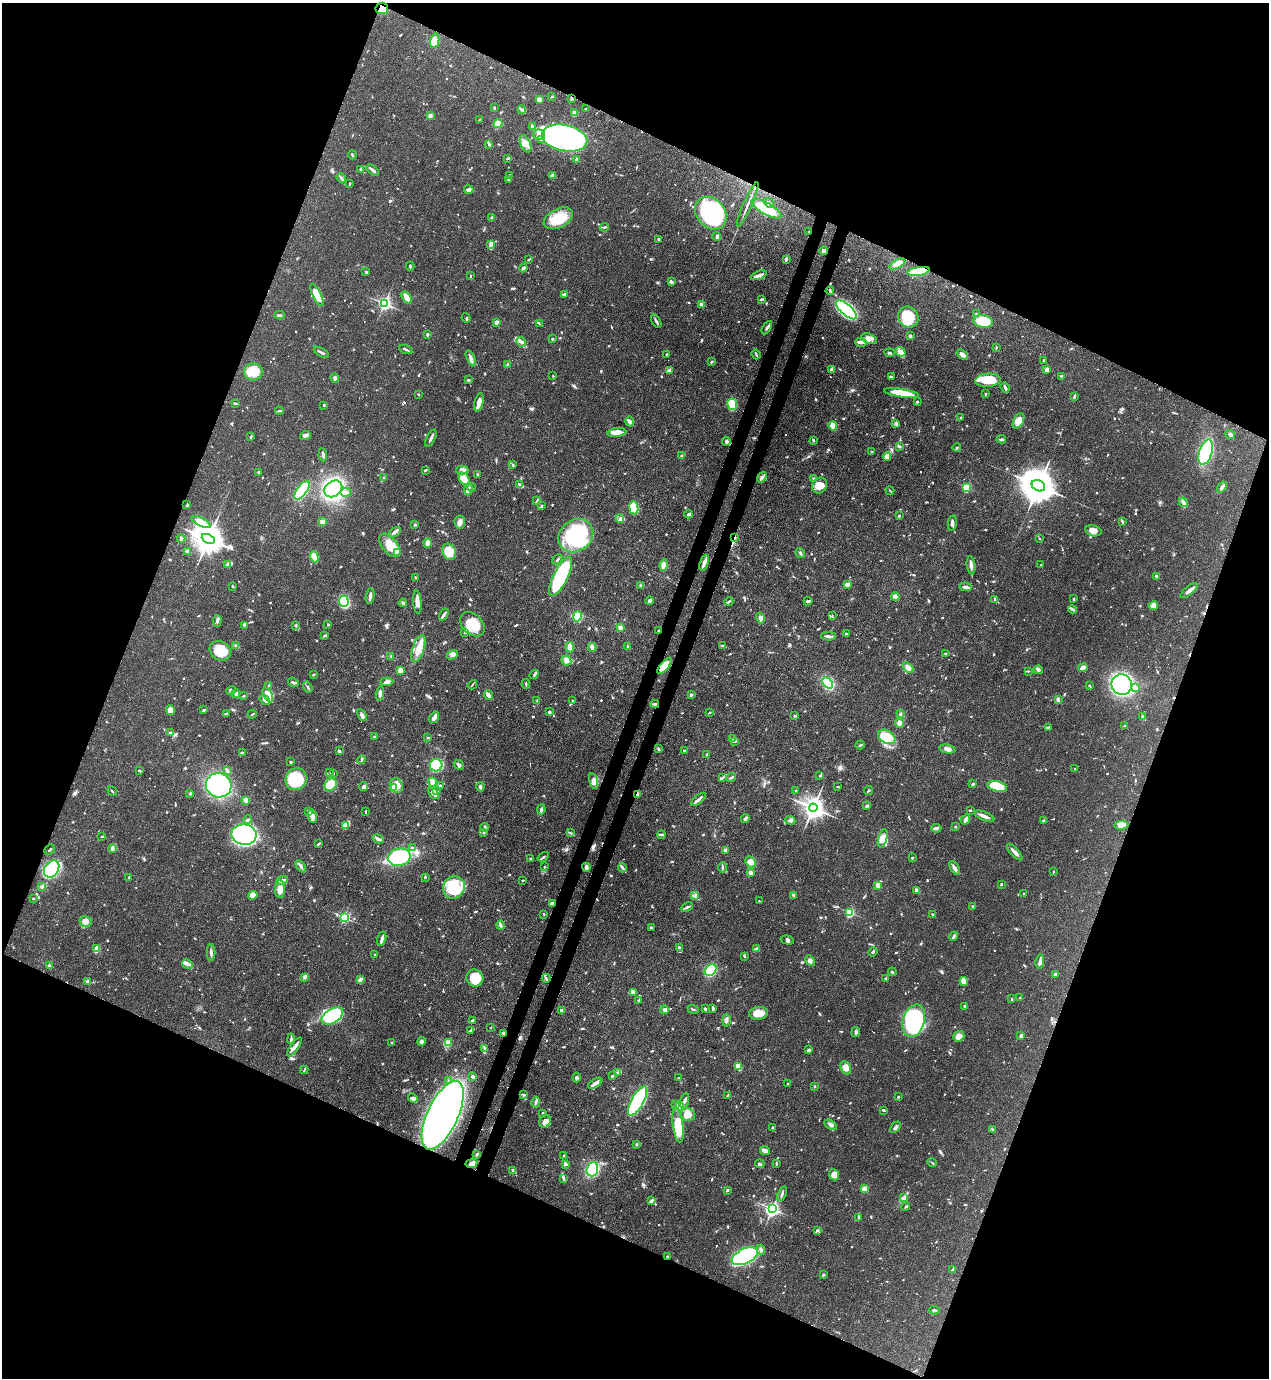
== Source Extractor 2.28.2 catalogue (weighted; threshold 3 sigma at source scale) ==
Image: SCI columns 225-5290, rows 40-5541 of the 5643 x 5583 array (HDU 1 of 3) = the unmasked area's bounding box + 8 px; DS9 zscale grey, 4 x 4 block average (1 PNG px = mean of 4 x 4 image px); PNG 1271 x 1380 px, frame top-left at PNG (2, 3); each listed source drawn as its Kron ellipse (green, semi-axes under 4 px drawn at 4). Shown black and unused: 44% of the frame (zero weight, under 3 of 4 exposures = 7% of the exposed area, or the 3 px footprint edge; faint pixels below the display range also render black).
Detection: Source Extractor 2.28.2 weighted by HDU 2 'WHT'. Background 0.07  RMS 0.0036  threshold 0.016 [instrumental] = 3 sigma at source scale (4.5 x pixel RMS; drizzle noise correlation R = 1.50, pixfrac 1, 0.05/0.05 arcsec/px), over >= 5 px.
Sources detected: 1199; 4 too faint to see at this stretch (4 x 4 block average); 9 inside a brighter object's white glare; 11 cosmic-ray / hot-pixel residue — neither listed nor drawn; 34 coinciding with a brighter row at this scale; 68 inside a brighter listed object's ellipse — not listed separately; of the other 1073, all 500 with FLUX_AUTO >= 1.93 (the completeness limit of this list) listed and drawn (573 fainter detections not listed), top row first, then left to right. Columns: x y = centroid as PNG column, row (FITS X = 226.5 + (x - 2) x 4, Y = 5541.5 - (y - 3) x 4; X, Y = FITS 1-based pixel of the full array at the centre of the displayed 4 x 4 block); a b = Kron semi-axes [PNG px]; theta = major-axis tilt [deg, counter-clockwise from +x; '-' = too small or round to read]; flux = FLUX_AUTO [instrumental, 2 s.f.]
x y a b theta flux
382 8 6 5 - 24
435 41 7 4 79 43
552 96 2 2 - 2.3
539 99 4 3 - 7.8
572 99 2 2 - 2
494 108 3 2 - 2
586 109 3 2 - 3.4
522 110 4 3 - 4.3
574 113 2 2 - 60
430 115 4 3 - 7.7
480 120 3 2 - 4.2
498 124 4 4 - 20
532 127 3 2 - 6.6
539 134 6 5 - 11
565 138 23 13 -12 820
542 139 4 3 - 4.4
526 144 9 5 -67 15
489 145 3 2 - 2.2
352 155 4 2 - 3
508 158 4 2 - 3.3
577 160 4 3 - 5.2
360 170 2 2 - 2
373 170 7 2 -40 8.2
509 175 4 2 - 2.8
553 175 4 3 - 6.9
341 178 5 2 - 3.6
509 179 4 2 - 2.5
350 184 3 2 - 2.2
469 190 5 3 - 7.1
769 203 6 2 -37 5.3
748 204 24 2 66 11
766 209 17 6 -29 82
711 213 18 14 -49 340
492 218 4 3 - 3.5
558 218 16 9 26 65
605 227 4 2 - 3.2
809 232 2 2 - 2.2
717 237 4 3 - 6.4
658 239 2 2 - 2.9
491 244 4 3 - 4.8
823 251 4 3 - 7.4
786 259 4 2 - 4.5
528 260 3 2 - 2
897 264 8 3 28 37
410 266 4 2 - 2.9
523 268 4 2 - 5.8
919 271 11 4 9 120
366 272 3 2 - 2.6
759 275 8 2 19 9.7
470 276 3 2 - 2
671 282 3 2 - 8.3
830 291 4 2 - 2.8
564 294 4 2 - 3.8
317 295 12 3 -64 42
407 297 7 3 -56 18
761 299 4 2 - 3.4
384 303 2 2 - 560
701 304 2 2 - 25
846 310 13 5 -40 250
976 314 3 2 - 2.2
280 315 5 2 - 4.2
908 317 11 9 -49 98
466 318 5 2 - 3
656 321 7 2 -59 4.7
983 321 10 6 -8 81
497 322 2 2 - 31
539 324 3 2 - 2
767 328 7 2 59 4.2
427 335 3 2 - 2.6
910 336 4 3 - 2.9
552 339 2 2 - 4.6
869 339 8 5 -18 13
521 342 5 3 - 5.9
861 342 6 2 -3 11
996 347 3 2 - 2.1
406 350 7 2 -20 3.7
321 352 8 2 -29 4.8
900 352 5 3 - 15
889 353 5 2 - 3.1
667 354 2 2 - 4.2
756 354 5 2 - 2.5
962 355 6 3 -38 12
471 358 8 2 -65 6.4
1044 360 3 2 - 2.3
711 362 3 2 - 2.7
507 365 3 2 - 3.1
832 370 4 3 - 9.5
1047 370 3 2 - 9.6
669 371 3 2 - 12
253 372 9 8 - 57
553 376 2 2 - 2.2
892 376 4 2 - 2.2
1061 376 3 2 - 2.9
335 378 4 3 - 7.3
468 380 4 2 - 2.4
988 380 13 6 4 64
1005 387 5 2 - 6.3
901 393 17 4 -9 57
418 394 2 2 - 2
985 394 2 2 - 2
1074 397 3 2 - 2.9
479 402 9 3 76 16
917 402 2 2 - 3.5
235 403 4 2 - 4.1
732 404 6 5 - 67
324 405 2 2 - 2.7
279 411 4 2 - 3.2
961 418 2 2 - 2.5
630 421 5 3 - 6.1
1018 421 8 5 61 26
896 423 4 2 - 3.1
833 426 4 3 - 24
617 432 9 3 7 21
1230 435 5 3 - 4.5
305 436 5 3 - 5.5
251 437 4 2 - 2.5
431 438 9 2 63 5.8
1001 439 5 2 - 3.8
813 440 3 2 - 3
726 441 4 3 - 3.8
899 446 4 3 - 3
957 448 4 2 - 2.9
872 452 3 2 - 2.5
1206 452 13 6 72 180
323 455 6 2 -82 5.2
682 456 4 2 - 2.4
887 457 4 3 - 17
513 465 3 2 - 2.6
425 470 4 2 - 2.3
462 470 6 4 -1 9.3
259 472 3 2 - 2.7
478 475 3 2 - 2.4
762 477 6 3 55 7.1
383 478 3 2 - 1.9
464 479 7 4 -55 30
813 479 4 2 - 2.4
520 484 4 3 - 4.1
820 485 8 7 - 29
1038 486 7 5 -28 7200
472 487 4 2 - 2.3
967 487 2 2 - 180
1222 487 6 3 56 7.5
333 489 10 7 38 400
468 489 5 2 - 4.7
302 490 11 5 53 190
890 491 4 2 - 1.9
346 492 5 3 - 6.8
537 501 4 2 - 2.3
1183 502 5 4 - 6.1
187 505 3 2 - 3.1
542 505 2 2 - 2.2
634 508 6 4 -81 65
688 514 4 3 - 3.7
899 516 3 2 - 2.5
620 518 4 2 - 4.5
1122 521 4 3 - 2.9
201 522 10 4 -27 21
322 522 4 3 - 9.8
460 522 6 5 - 11
952 523 8 2 80 6.5
415 525 3 2 - 2.1
1093 531 8 5 -13 15
394 532 7 3 33 6
576 536 18 15 37 220
735 537 3 2 - 2.2
1039 538 3 2 - 2
181 539 4 3 - 4.9
208 539 7 4 -25 5200
428 543 4 3 - 17
390 545 14 7 -50 41
188 551 4 2 - 2.5
397 552 2 2 - 50
449 552 8 6 -63 39
800 553 5 2 - 3.9
314 557 6 3 -69 19
557 559 5 2 - 3
704 562 8 3 69 13
227 565 4 3 - 5.9
664 565 6 3 78 15
971 565 9 2 -82 14
1041 565 2 2 - 2.5
561 576 21 7 64 290
1156 576 3 2 - 4.4
415 577 2 2 - 2.3
847 584 3 3 - 11
233 586 2 2 - 2.7
641 586 3 2 - 5.6
966 587 6 3 -8 7.1
1189 591 10 3 40 9.6
370 596 8 2 81 11
895 596 4 4 - 5
995 599 3 2 - 3.8
1074 599 2 2 - 3.5
344 601 5 5 - 160
650 601 4 2 - 10
729 601 4 2 - 3.9
808 601 4 2 - 5.5
417 602 11 3 -85 18
403 603 4 2 - 5.2
1153 606 5 4 - 17
1073 609 4 2 - 3.4
444 614 6 2 61 5.4
577 616 5 4 - 29
832 616 4 2 - 2.2
760 618 5 3 - 6
217 621 6 3 85 6.1
328 624 2 2 - 2.3
472 624 14 10 -44 52
244 625 3 2 - 2.9
296 625 2 2 - 3.6
620 627 2 2 - 15
658 631 2 2 - 2.2
465 632 2 2 - 2.3
846 634 3 2 - 2
325 636 3 2 - 2.4
829 636 7 2 0 6.6
723 645 3 2 - 2.1
236 646 3 2 - 2.3
570 647 5 3 - 17
592 647 4 3 - 11
628 647 3 2 - 2.8
419 648 14 6 72 27
220 651 11 9 -32 63
946 653 4 2 - 2.5
452 655 6 4 33 6.9
391 656 2 2 - 1.9
566 661 5 4 - 8.3
664 666 10 4 51 44
908 667 6 3 -40 13
1083 668 5 3 - 10
400 670 2 2 - 59
1038 670 5 3 - 4
1028 671 3 2 - 2
534 674 5 2 - 4
313 675 3 2 - 2.1
293 682 5 2 - 4
387 682 6 3 4 10
828 683 6 4 -49 170
526 684 5 2 - 2.7
269 685 3 2 - 2.4
472 685 5 2 - 1.9
1122 685 10 10 - 420
1090 686 3 2 - 2
308 687 6 2 -56 3.7
1136 688 3 2 - 13
231 690 5 2 - 3.7
235 694 4 2 - 4.7
380 694 7 3 86 7.2
268 695 8 4 -63 14
488 695 5 2 - 18
691 695 3 3 - 2.7
243 696 2 2 - 1.9
265 700 6 3 -38 7.7
1058 700 4 2 - 6.3
537 701 3 2 - 2.7
573 701 3 2 - 2.5
655 704 4 2 - 3.2
170 710 5 4 - 17
204 710 3 2 - 4
549 712 3 2 - 3.7
226 713 2 2 - 2.1
709 713 3 2 - 2
901 713 3 2 - 2
252 714 4 2 - 2.1
362 715 6 3 -63 7.8
795 716 3 2 - 2.8
1143 716 3 2 - 1.9
434 717 6 2 56 15
900 723 4 4 - 11
1125 726 2 2 - 3.1
1048 727 3 2 - 2.4
170 733 3 2 - 5.4
375 737 3 2 - 4.1
428 737 2 2 - 2.2
887 737 9 6 -32 46
732 739 4 3 - 4.4
735 741 3 2 - 2.5
860 745 5 2 - 3
658 749 3 3 - 2.7
947 749 8 4 -11 11
684 750 3 2 - 2
339 751 2 2 - 5.5
242 752 3 2 - 2.1
707 755 3 2 - 4.6
361 760 4 2 - 2.5
291 762 3 2 - 2.3
436 765 6 6 - 180
459 765 5 3 - 6.3
1074 768 2 2 - 2.3
227 770 3 2 - 3.4
140 771 3 2 - 2.5
329 773 2 2 - 3.6
333 773 3 2 - 2.2
820 776 3 2 - 2.3
731 777 5 2 - 4.9
722 778 4 2 - 3
296 779 11 10 - 120
593 781 8 3 -75 8.7
432 782 4 2 - 23
973 784 3 2 - 3.3
219 785 13 12 - 290
331 785 7 5 52 43
440 785 3 2 - 2.6
396 786 7 6 - 22
997 786 10 5 -14 76
364 787 4 3 - 5.1
480 787 5 2 - 4.5
838 787 3 2 - 2.2
394 788 3 3 - 25
112 791 5 2 - 2.5
437 791 3 2 - 2
796 791 3 2 - 2.5
868 791 4 2 - 2.2
434 793 7 3 -52 8.9
190 794 4 2 - 2.4
637 794 2 2 - 8.9
698 799 9 2 39 8
246 800 2 2 - 48
867 806 2 2 - 18
813 808 4 4 - 2000
541 809 5 2 - 5
970 810 2 2 - 3.6
309 812 3 3 - 4.2
366 812 4 2 - 2.5
312 816 7 3 -80 18
984 816 11 2 -22 15
745 819 4 2 - 6.5
248 820 4 2 - 4.2
790 820 5 3 - 3.9
966 820 6 3 63 7.2
1044 821 4 2 - 5.7
346 825 4 2 - 31
1121 825 7 4 2 14
485 827 4 2 - 3.4
955 827 2 2 - 2.7
936 828 5 3 - 5.8
484 832 2 2 - 3
571 833 3 2 - 2.3
661 834 4 2 - 4
244 835 12 10 -8 380
102 837 3 2 - 2
883 838 9 4 74 19
378 839 6 2 -29 11
318 844 4 2 - 3.2
112 848 4 3 - 3.7
412 848 4 2 - 3.4
50 850 6 2 41 2.9
725 850 2 2 - 24
1015 852 10 3 -48 12
399 857 11 8 11 120
543 857 6 2 32 4.6
912 858 2 2 - 4
530 859 2 2 - 2.7
751 862 6 4 -43 17
301 866 7 3 -57 6
545 866 3 2 - 1.9
586 867 5 4 - 6.8
722 867 5 2 - 3.1
622 868 4 2 - 3.3
955 868 8 3 -57 7.6
52 869 9 7 57 260
1053 872 2 2 - 2.1
750 873 3 2 - 8
129 877 2 2 - 3.4
425 877 2 2 - 2.8
282 880 6 3 25 6.2
523 880 2 2 - 2.6
1001 884 2 2 - 9.2
878 885 3 3 - 13
42 887 4 3 - 3.3
454 887 12 10 61 86
280 889 9 5 -88 14
917 890 4 2 - 12
1024 894 2 2 - 2.6
253 895 5 4 - 23
794 895 3 3 - 5.4
695 896 3 3 - 3.9
33 899 2 2 - 2.1
759 901 2 2 - 4
552 903 3 2 - 11
687 907 6 2 25 5.1
973 907 3 3 - 3.8
850 912 2 2 - 230
544 914 2 2 - 2.5
932 914 2 2 - 3.1
344 917 2 2 - 300
86 922 6 5 - 11
500 925 4 3 - 4.4
651 927 3 2 - 3
954 936 5 2 - 4.1
382 939 7 2 75 10
787 940 7 3 -15 4.6
679 947 3 2 - 3.3
97 949 4 2 - 31
757 949 3 2 - 16
873 952 5 2 - 2.7
211 953 8 2 -89 6.8
375 954 2 2 - 2.4
744 956 3 3 - 2.2
810 960 5 3 - 9
1040 961 7 3 82 6.7
187 964 5 3 - 12
49 966 2 2 - 25
711 970 6 5 - 100
892 972 4 2 - 3.2
1056 974 3 2 - 4.2
305 977 3 2 - 3.1
475 978 9 8 - 59
546 978 4 2 - 4.1
886 978 2 2 - 3.1
360 979 3 3 - 6.5
964 981 4 3 - 25
87 982 3 2 - 2
633 992 3 2 - 3.4
1020 998 3 2 - 2
1012 999 2 2 - 5.8
638 1000 2 2 - 2
965 1007 2 2 - 5.7
693 1009 6 2 -19 2.7
705 1009 4 2 - 2.9
713 1009 4 2 - 2.6
664 1010 4 3 - 5.4
562 1011 2 2 - 22
758 1013 9 6 6 27
332 1016 12 7 32 170
473 1020 3 2 - 7.5
726 1020 6 3 90 5.1
914 1021 17 10 74 370
491 1027 2 2 - 2.4
471 1030 4 2 - 4.9
856 1032 5 2 - 7.4
503 1033 3 2 - 2.7
1021 1035 3 2 - 7.9
959 1036 5 5 - 18
291 1039 5 2 - 3.9
421 1041 4 4 - 5.9
392 1043 2 2 - 8.3
448 1043 2 2 - 77
294 1047 11 2 54 13
484 1048 4 2 - 3.1
809 1050 3 2 - 5.1
738 1066 3 2 - 37
846 1068 7 5 -66 17
304 1070 4 2 - 2.3
617 1073 3 3 - 3.3
612 1076 2 2 - 6.8
473 1077 3 3 - 4.6
577 1077 5 3 - 4.4
679 1078 2 2 - 2.6
449 1081 4 2 - 3.1
595 1083 8 3 31 7.5
788 1084 3 2 - 3.7
815 1086 2 2 - 1.9
523 1095 4 2 - 2.3
727 1096 2 2 - 2.8
898 1097 2 2 - 3.2
413 1098 5 3 - 7.4
637 1101 16 6 61 430
685 1101 8 3 74 7.6
536 1102 5 2 - 3.8
676 1104 3 2 - 2.3
680 1106 4 3 - 6
883 1110 4 2 - 2.5
543 1113 3 2 - 3
443 1115 37 15 65 990
687 1115 7 6 - 22
545 1121 7 5 55 11
678 1125 17 5 -82 81
831 1125 7 3 -32 6.2
772 1127 2 2 - 3.2
895 1127 6 2 46 5
993 1129 3 2 - 2.2
636 1144 3 2 - 2.1
765 1151 5 3 - 12
477 1154 2 2 - 3.6
564 1156 3 2 - 2.9
776 1163 4 2 - 2.1
932 1163 5 2 - 2.3
471 1164 6 3 9 9.6
566 1164 4 2 - 6.2
760 1164 5 2 - 3.2
592 1169 7 5 71 120
513 1170 4 2 - 3.3
834 1175 5 5 - 20
564 1179 4 2 - 2.7
864 1189 2 2 - 69
727 1190 3 2 - 3.2
782 1194 8 2 69 5.4
904 1198 3 3 - 4.6
651 1201 3 2 - 7.9
906 1206 4 2 - 2.3
772 1209 2 2 - 590
859 1217 3 2 - 3.5
818 1230 3 2 - 2.3
761 1250 5 3 - 5.2
745 1256 14 7 25 420
667 1257 3 2 - 2.2
952 1269 3 2 - 2.2
823 1275 3 2 - 2.2
934 1310 5 2 - 3.6
Overlapping masked pixels (flux is a lower limit): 12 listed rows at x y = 382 8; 748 204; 809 232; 919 271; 735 537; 658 631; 664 666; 655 704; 637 794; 552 903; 503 1033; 667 1257
Diffuse or blended objects may show on this block-average render without a row.